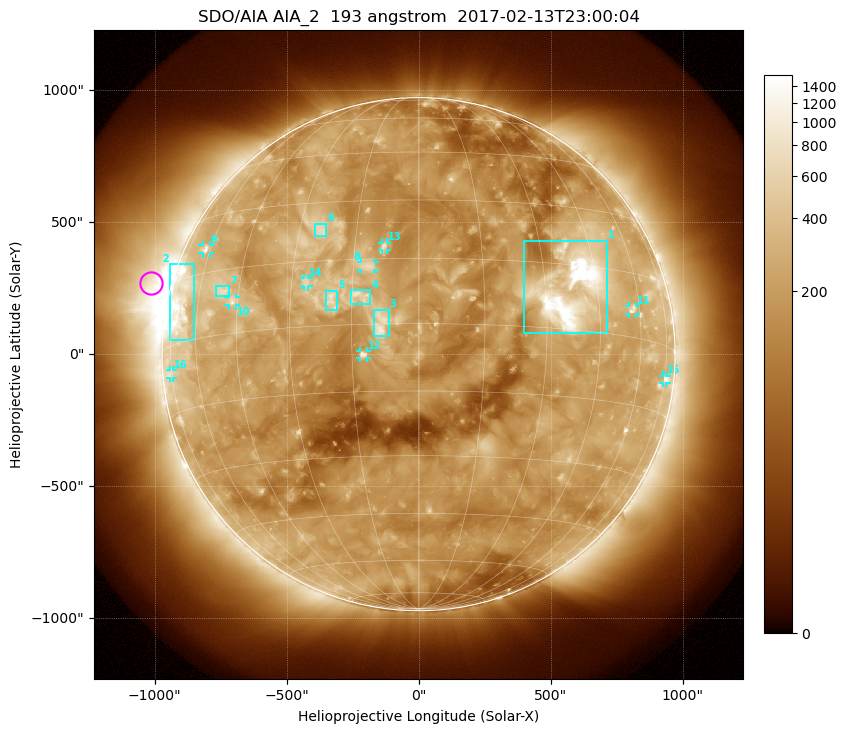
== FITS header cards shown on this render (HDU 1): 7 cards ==
TELESCOP= 'SDO/AIA'
INSTRUME= 'AIA_2'
WAVELNTH=                  193
WAVEUNIT= 'angstrom'
DATE-OBS= '2017-02-13T23:00:04.84'
CTYPE1  = 'HPLN-TAN'
CTYPE2  = 'HPLT-TAN'

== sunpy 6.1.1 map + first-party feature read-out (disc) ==
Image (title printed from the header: SDO/AIA AIA_2  193 angstrom  2017-02-13T23:00:04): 1024 x 1024 px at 2.4 arcsec/px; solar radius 972 arcsec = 405 px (full disc in frame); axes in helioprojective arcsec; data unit not stated in the header (colour bar unlabelled)
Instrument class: DISC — disc imager (sunpy class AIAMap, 193 A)
Bright regions (active regions / flare kernels): reference = the median radial profile (limb darkening/brightening removed); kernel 9 px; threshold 5 sigma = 359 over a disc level ~177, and >= 1.15x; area >= 12 px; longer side >= 10 px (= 24 arcsec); searched inside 0.97 R_sun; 16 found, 16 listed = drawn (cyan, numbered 1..; 9 of them under ~33 arcsec drawn as corner ticks so the feature stays visible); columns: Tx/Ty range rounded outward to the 5 arcsec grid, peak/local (2 s.f.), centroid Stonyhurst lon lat
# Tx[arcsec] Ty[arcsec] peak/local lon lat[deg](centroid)
1 395..715 80..430 16 +37 +9
2 -940..-850 55..340 7.2 -69 +9
3 -170..-110 65..170 5.4 -8 +0
4 -260..-180 190..245 7 -13 +6
5 -350..-305 165..240 4.9 -20 +6
6 -395..-350 445..495 4.2 -24 +23
7 -765..-715 220..260 3.9 -51 +10
8 -220..-165 320..350 4.5 -12 +13
9 -820..-790 380..415 4.5 -62 +21
10 -720..-690 185..215 4.5 -47 +7
11 795..825 150..185 4.5 +57 +6
12 -220..-195 -15..15 5.5 -12 -7
13 -140..-120 395..425 4.2 -8 +18
14 -435..-415 255..290 3.5 -26 +10
15 925..940 -110..-80 4 +75 -7
16 -940..-930 -90..-60 2.9 -75 -6
Off-limb structures (1.02-1.3 R_sun): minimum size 162 px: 4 found; the strongest spans PA ~45..95 deg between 1.02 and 1.3 R_sun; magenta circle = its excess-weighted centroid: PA ~75 deg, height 1.08 R_sun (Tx ~-1015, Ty ~270 arcsec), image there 4.2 x the reference